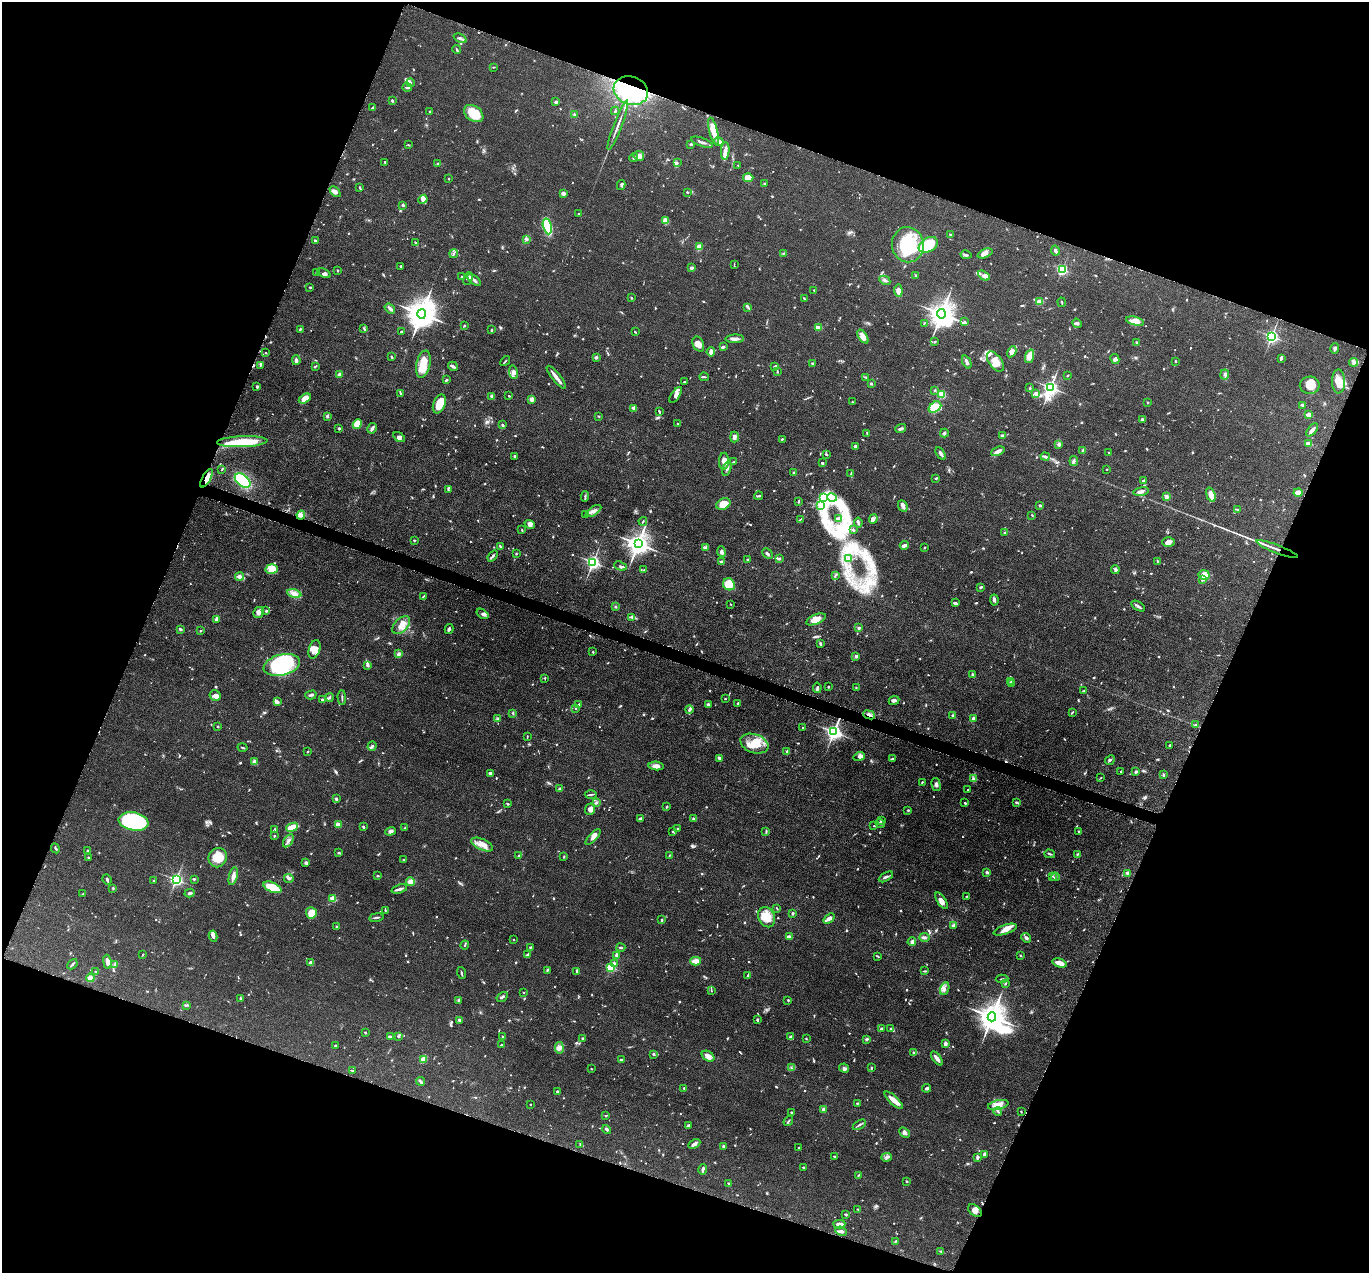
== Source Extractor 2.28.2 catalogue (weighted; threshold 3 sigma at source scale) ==
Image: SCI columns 6-5473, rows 273-5353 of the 5480 x 5495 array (HDU 1 of 3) = the unmasked area's bounding box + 8 px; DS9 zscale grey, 4 x 4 block average (1 PNG px = mean of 4 x 4 image px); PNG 1371 x 1275 px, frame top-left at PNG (2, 2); each listed source drawn as its Kron ellipse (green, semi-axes under 4 px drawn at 4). Shown black and unused: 41% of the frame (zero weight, under 4 of 8 exposures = <1% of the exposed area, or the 3 px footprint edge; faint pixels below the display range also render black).
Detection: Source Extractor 2.28.2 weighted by HDU 2 'WHT'. Background 0.0445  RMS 0.0037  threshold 0.0153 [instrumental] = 3 sigma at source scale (4.09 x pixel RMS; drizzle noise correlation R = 1.36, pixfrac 0.8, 0.05/0.05 arcsec/px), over >= 5 px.
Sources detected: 1132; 12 too faint to see at this stretch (4 x 4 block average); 5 inside a brighter object's white glare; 4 cosmic-ray / hot-pixel residue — neither listed nor drawn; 20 coinciding with a brighter row at this scale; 66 inside a brighter listed object's ellipse — not listed separately; of the other 1025, all 500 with FLUX_AUTO >= 1.48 (the completeness limit of this list) listed and drawn (525 fainter detections not listed), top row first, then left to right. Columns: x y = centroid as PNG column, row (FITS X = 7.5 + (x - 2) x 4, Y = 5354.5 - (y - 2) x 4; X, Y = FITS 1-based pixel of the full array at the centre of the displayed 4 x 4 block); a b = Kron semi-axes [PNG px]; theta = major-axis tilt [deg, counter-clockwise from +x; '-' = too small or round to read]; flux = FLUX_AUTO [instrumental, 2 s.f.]
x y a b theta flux
460 38 7 3 -25 4.8
457 49 4 2 - 2.6
493 67 3 2 - 1.5
410 83 4 3 - 4.2
407 87 4 2 - 3.2
631 91 18 14 -18 500
392 100 2 2 - 3.7
556 102 2 2 - 6.1
373 108 4 2 - 5.2
430 111 3 2 - 1.7
615 111 4 2 - 2.2
474 114 10 7 -35 56
574 114 3 2 - 2.1
618 125 26 2 69 11
714 131 14 4 -76 37
702 142 11 2 -20 7.2
719 142 5 4 - 6.1
691 144 2 2 - 2.7
408 145 3 2 - 1.8
725 151 8 3 85 12
639 156 5 5 - 12
634 158 4 3 - 3.3
385 162 3 2 - 1.9
677 162 3 2 - 2.1
438 164 3 2 - 2
738 165 2 2 - 1.5
748 178 5 4 - 28
449 179 2 2 - 2.1
765 183 3 2 - 1.9
621 185 5 2 - 3.2
360 188 4 2 - 2.2
335 192 6 4 -45 8.5
687 192 3 2 - 1.6
563 193 3 3 - 9.8
423 199 5 4 - 7.8
403 205 3 2 - 4
579 214 2 2 - 1.9
666 221 3 3 - 8.1
547 226 8 4 -77 130
950 234 2 2 - 1.5
526 239 3 3 - 2.6
315 241 3 2 - 6.4
416 243 3 2 - 3.1
908 245 18 16 -82 100
928 245 10 7 32 100
699 247 2 2 - 77
1055 250 5 3 - 5.1
783 253 2 2 - 1.7
985 253 8 4 22 8
454 254 4 2 - 3.2
966 255 5 2 - 4
734 264 3 2 - 1.5
401 266 2 2 - 4.3
691 268 3 2 - 5.9
1062 269 2 2 - 290
337 270 2 2 - 2.8
316 273 4 2 - 2.8
324 273 7 3 -25 8.7
916 276 2 2 - 1.5
984 276 6 4 -29 6.7
462 277 2 2 - 2.5
468 279 6 2 70 3.5
474 280 8 3 -37 7.4
885 280 6 3 -28 4.4
310 287 3 2 - 2.1
814 290 2 2 - 1.9
898 291 6 3 -85 13
632 298 2 2 - 1.6
804 298 3 2 - 2.2
1039 302 4 2 - 21
1062 302 5 2 - 1.6
748 307 3 2 - 2.6
390 308 6 3 -38 5.2
422 314 5 4 - 4600
941 314 4 4 - 2800
1135 321 9 4 -13 15
965 322 3 2 - 2.1
924 323 3 2 - 1.5
1077 323 5 3 - 4
464 326 2 2 - 2.2
818 328 4 2 - 18
300 329 4 2 - 2.3
364 329 3 2 - 2.9
491 330 4 2 - 2.3
401 332 3 2 - 1.7
635 332 3 2 - 1.7
863 336 8 4 -56 18
1272 336 2 2 - 540
735 339 9 3 1 8.4
935 342 3 2 - 1.8
1136 342 2 2 - 2.8
698 344 8 5 -65 15
723 347 3 2 - 5.6
1335 348 5 3 - 4.5
711 352 4 3 - 11
1012 352 6 4 60 9.2
266 353 2 2 - 2
1029 356 7 4 68 26
391 357 3 2 - 2.4
596 357 2 2 - 15
1281 358 3 2 - 5.8
1115 359 5 3 - 4.9
296 360 5 3 - 6.4
505 361 6 2 48 2.2
1176 361 2 2 - 4.3
967 362 7 3 -66 6.7
995 362 11 6 -55 19
1354 362 4 3 - 4.9
812 363 3 2 - 2.3
423 364 14 7 78 32
260 365 3 2 - 2.2
453 366 5 2 - 5.7
775 366 4 2 - 3.9
315 367 3 2 - 2.2
777 371 4 2 - 1.8
513 372 7 4 -82 7.7
1225 374 5 2 - 3.1
339 375 2 2 - 15
1068 375 3 2 - 1.6
556 377 14 2 -51 18
704 377 5 2 - 2.4
866 377 3 2 - 2.1
446 380 3 2 - 3
1338 381 12 6 -89 24
684 382 2 2 - 1.8
871 384 2 2 - 2.3
1310 385 10 8 0 28
257 386 2 2 - 7
1050 387 3 2 - 780
1030 388 2 2 - 2.6
935 390 3 2 - 2.2
401 393 3 2 - 2.9
1035 393 4 3 - 4
942 394 2 2 - 110
676 395 9 3 55 8.3
492 396 3 3 - 4.9
509 396 2 2 - 1.5
305 398 6 4 30 19
531 400 4 3 - 4.9
852 402 3 2 - 1.6
1148 402 2 2 - 2.2
439 404 10 6 69 31
1303 405 3 2 - 4.9
935 407 7 5 37 34
634 408 3 2 - 9
659 411 3 2 - 2.1
1309 415 3 2 - 12
327 416 3 3 - 3.1
599 416 3 2 - 1.8
1142 419 2 2 - 3.4
357 424 5 4 - 39
678 424 2 2 - 1.9
502 425 3 2 - 2.9
339 428 2 2 - 4.5
372 428 5 2 - 7.8
901 429 5 2 - 5.6
1312 430 8 2 48 9.2
867 433 3 2 - 1.8
944 433 4 3 - 3.3
1002 436 4 3 - 3.6
399 437 6 4 -32 6.6
734 437 5 3 - 5.9
782 439 3 2 - 1.9
242 442 25 5 2 73
1309 444 4 2 - 17
1059 445 3 2 - 2.2
855 446 3 2 - 4
1083 450 3 2 - 4.4
998 451 7 3 24 10
941 453 7 2 -57 6.5
1108 453 2 2 - 3.7
826 454 3 2 - 2.8
515 456 2 2 - 4.4
1045 457 4 3 - 4.1
724 461 8 5 88 15
1074 461 5 3 - 4.8
733 462 3 2 - 2
822 463 3 2 - 2.3
727 468 7 3 72 6
222 469 3 2 - 1.7
1107 469 2 2 - 1.6
794 473 2 2 - 2
851 473 3 2 - 1.9
207 478 10 3 62 20
936 478 3 2 - 2.7
243 480 9 5 -40 100
1143 481 3 2 - 2.6
448 490 2 2 - 2.1
1141 491 8 4 12 8.1
1298 493 4 3 - 17
1211 495 8 3 -73 19
585 496 5 2 - 3.4
759 496 4 2 - 2.6
823 497 3 2 - 2.4
1167 497 4 3 - 4.7
832 498 5 2 - 7
799 501 4 2 - 1.9
723 504 7 5 25 31
1040 505 2 2 - 12
820 506 3 3 - 4.6
903 506 6 4 -63 6.8
1238 509 4 2 - 2
593 511 9 3 33 7.8
301 515 4 4 - 7.7
585 515 2 2 - 1.6
1032 515 2 2 - 1.5
838 518 3 2 - 5.8
800 519 3 2 - 1.8
873 519 5 3 - 5.9
643 521 4 2 - 2.1
858 523 5 2 - 4.9
530 524 5 4 - 5.8
522 530 3 2 - 1.7
853 530 3 2 - 2.5
1005 533 4 2 - 1.7
414 540 2 2 - 2.4
1168 542 6 5 - 11
638 544 4 3 - 2200
904 545 5 3 - 6.8
500 547 3 2 - 2.6
706 547 2 2 - 2
924 547 3 2 - 1.5
1277 549 22 2 -21 16
721 551 5 3 - 6
516 554 2 2 - 2.1
767 554 6 2 -45 4.5
493 556 6 2 52 3.8
779 558 4 2 - 3.8
849 558 3 2 - 2.4
747 559 3 2 - 1.9
1158 561 2 2 - 1.5
593 562 2 2 - 610
721 562 2 2 - 17
620 566 7 2 -17 3.5
272 569 6 5 - 25
1115 569 4 3 - 3.7
644 570 2 2 - 1.9
835 575 2 2 - 1.5
1204 575 5 5 - 24
239 576 4 4 - 8.5
1202 579 2 2 - 12
729 584 6 5 - 48
981 587 4 2 - 3.3
294 594 7 4 -13 17
423 596 3 2 - 1.8
994 600 5 3 - 4.9
955 603 4 2 - 4.7
731 604 2 2 - 1.5
1138 606 7 2 -31 6.2
616 607 2 2 - 2.4
266 611 3 2 - 2.6
259 612 6 5 - 8.2
483 614 6 3 -37 5.2
632 617 3 3 - 3.8
816 619 10 4 22 20
216 620 4 3 - 4.5
401 625 11 6 47 21
859 628 2 2 - 7.2
180 629 3 2 - 4.5
449 629 5 2 - 4
200 631 2 2 - 4.9
820 644 4 2 - 2.6
315 649 9 5 72 16
593 652 3 2 - 1.9
398 654 4 3 - 4.6
856 656 3 2 - 3.9
282 665 18 10 13 210
368 665 3 3 - 4.1
973 675 4 2 - 3.2
545 678 4 2 - 1.5
1011 681 3 2 - 1.6
1011 684 2 2 - 1.5
828 687 3 2 - 1.6
856 687 2 2 - 1.5
817 688 5 2 - 2.9
1084 691 3 2 - 2
215 695 5 5 - 8.4
311 695 6 2 16 4
330 697 4 2 - 2.6
342 697 7 2 -88 3.1
725 699 2 2 - 1.5
322 700 2 2 - 5
894 700 5 2 - 3.8
277 702 3 2 - 6.3
738 703 3 2 - 2.3
708 704 3 3 - 3.9
578 705 2 2 - 1.9
576 708 2 2 - 2.2
689 710 4 3 - 4.9
513 713 3 2 - 2.2
1072 713 3 2 - 2.6
869 715 6 2 -22 5.8
952 715 2 2 - 2.6
973 718 2 2 - 5.1
498 719 3 3 - 2.8
1195 725 4 3 - 3.7
218 727 2 2 - 5.2
803 728 2 2 - 1.6
834 732 3 3 - 940
527 736 2 2 - 1.6
754 744 14 9 -19 45
1169 745 3 2 - 3.3
372 746 5 2 - 4.5
242 747 5 2 - 2.2
307 751 2 2 - 2
787 752 4 3 - 3.7
859 756 5 4 - 6
719 758 3 2 - 5.6
892 759 4 2 - 1.8
1110 760 5 2 - 3.2
254 762 3 2 - 11
656 766 8 4 -5 11
1121 771 3 2 - 1.7
1136 772 3 2 - 3.6
490 773 3 2 - 6.4
1164 775 4 2 - 2.6
973 778 3 3 - 2.8
1101 778 3 2 - 1.5
922 782 3 2 - 2.2
936 785 7 3 -75 6
560 789 2 2 - 17
968 790 2 2 - 2.1
591 795 6 2 2 2.6
336 799 2 2 - 4.8
596 802 3 2 - 2.2
1016 802 3 2 - 2.7
965 803 3 2 - 2.3
508 804 4 2 - 1.9
667 807 2 2 - 2.5
590 809 6 5 - 11
908 810 2 2 - 2.6
641 819 4 2 - 6.5
694 819 3 2 - 5.3
134 821 15 9 -11 200
881 821 2 2 - 5.1
880 823 5 2 - 2.7
338 825 4 3 - 17
874 826 2 2 - 1.7
292 827 6 3 22 35
363 827 3 2 - 2.3
405 828 2 2 - 1.5
678 828 3 2 - 1.5
274 830 4 2 - 3.9
391 831 5 4 - 6.6
766 831 4 2 - 2.1
1078 831 2 2 - 1.6
673 832 2 2 - 1.6
274 836 3 2 - 1.5
593 837 10 3 47 11
288 841 7 3 57 6.7
482 844 11 5 -25 20
55 848 5 2 - 3.3
88 851 2 2 - 3.1
339 853 3 2 - 2.1
1050 854 5 2 - 2.6
1077 854 3 2 - 2.2
519 856 2 2 - 3.6
669 856 3 2 - 1.7
564 857 3 2 - 1.8
89 858 2 2 - 4.4
218 858 10 9 - 37
404 860 2 2 - 1.9
306 863 3 3 - 6.1
987 872 2 2 - 5
1127 873 3 2 - 4.5
233 876 9 3 77 10
377 876 2 2 - 2.2
1053 876 3 2 - 2.1
886 877 8 2 29 5
1055 877 4 2 - 3.3
289 878 5 3 - 4.5
194 879 3 2 - 2.4
107 880 5 2 - 3.4
176 880 3 2 - 530
154 881 2 2 - 2.6
410 882 4 4 - 14
272 887 9 5 -23 46
113 888 3 2 - 1.8
399 889 8 3 19 6.6
190 893 5 3 - 3.9
83 894 2 2 - 1.7
966 896 2 2 - 1.7
333 899 2 2 - 89
941 901 9 4 -59 11
777 908 3 2 - 1.5
385 910 4 2 - 1.7
311 913 5 5 - 26
792 913 2 2 - 4.1
376 917 7 2 10 4
767 917 10 8 -64 34
829 919 6 3 39 10
662 920 3 2 - 2.6
953 926 2 2 - 7.4
337 927 2 2 - 8
1005 930 12 4 19 16
213 936 5 3 - 6.8
789 937 4 2 - 14
924 938 5 3 - 5.3
1026 938 5 3 - 5.4
514 940 2 2 - 1.7
912 942 4 3 - 8.6
465 945 4 2 - 2.1
530 947 3 2 - 2.5
621 948 4 2 - 3.2
143 954 2 2 - 1.9
527 955 4 2 - 4.7
617 955 3 2 - 9.1
877 956 4 2 - 2.1
1020 956 3 2 - 2.1
696 961 5 3 - 20
107 962 7 3 -81 13
311 962 3 2 - 13
614 963 3 3 - 4.8
1060 963 7 3 -16 20
72 964 6 2 47 4.6
115 964 3 2 - 2.7
611 967 2 2 - 230
547 970 4 2 - 2.8
577 971 3 2 - 2.5
925 971 3 2 - 2
95 972 2 2 - 3.7
461 973 6 2 -73 2.7
747 975 4 2 - 2.2
90 978 4 4 - 9
1002 979 6 2 2 3.2
1005 983 3 2 - 2.2
945 989 6 3 68 5.4
711 991 4 2 - 1.7
524 993 2 2 - 1.5
502 997 6 2 33 4.5
240 998 3 2 - 2.1
458 1000 3 2 - 2
788 1000 3 2 - 1.8
187 1005 4 2 - 2.3
992 1017 4 4 - 3700
460 1020 3 3 - 5.3
757 1020 3 2 - 2.5
881 1029 3 2 - 5.4
891 1029 4 2 - 3.2
365 1033 2 2 - 2.4
502 1036 3 2 - 1.5
791 1036 3 3 - 4.7
390 1037 4 2 - 5.1
398 1037 3 2 - 2.8
582 1038 2 2 - 2.3
806 1039 2 2 - 1.5
867 1039 2 2 - 5.6
945 1044 3 2 - 10
501 1045 2 2 - 1.8
335 1046 3 2 - 2.8
559 1048 6 3 -81 6.9
914 1053 4 2 - 3.8
654 1054 2 2 - 9.6
708 1056 7 5 -34 10
937 1058 8 2 -52 13
424 1059 3 2 - 26
621 1060 3 2 - 2.4
791 1068 3 2 - 2.6
844 1068 5 4 - 5
871 1068 3 2 - 2.2
591 1069 2 2 - 1.6
352 1070 4 2 - 1.8
420 1081 4 2 - 5.1
684 1088 2 2 - 2.7
927 1088 4 3 - 3.9
557 1092 2 2 - 12
894 1100 11 4 -42 17
857 1103 3 2 - 2.4
530 1105 2 2 - 1.6
998 1105 10 4 13 19
824 1109 2 2 - 33
998 1111 4 2 - 2.6
791 1112 2 2 - 2.1
1021 1112 2 2 - 1.8
606 1115 3 2 - 1.5
788 1121 5 2 - 2.8
859 1125 7 2 31 3.8
689 1126 4 3 - 5.1
607 1129 5 2 - 3.7
904 1132 6 4 -42 5.6
580 1144 4 2 - 1.5
694 1144 6 3 29 7.2
723 1147 3 3 - 2.8
799 1148 2 2 - 3.1
984 1154 3 3 - 6
834 1156 2 2 - 2.4
887 1157 5 3 - 5.2
978 1157 4 3 - 4.1
804 1167 2 2 - 4
703 1169 5 2 - 7.5
858 1175 3 2 - 1.7
907 1181 3 2 - 2.3
729 1184 3 2 - 3.6
858 1209 3 2 - 1.6
975 1210 8 5 -40 11
845 1214 3 2 - 2.4
839 1224 6 2 1 12
841 1231 6 4 -24 5.1
895 1241 3 2 - 2.1
941 1251 3 2 - 2.5
Overlapping masked pixels (flux is a lower limit): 5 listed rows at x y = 631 91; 207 478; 301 515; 1277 549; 869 715
Diffuse or blended objects may show on this block-average render without a row.